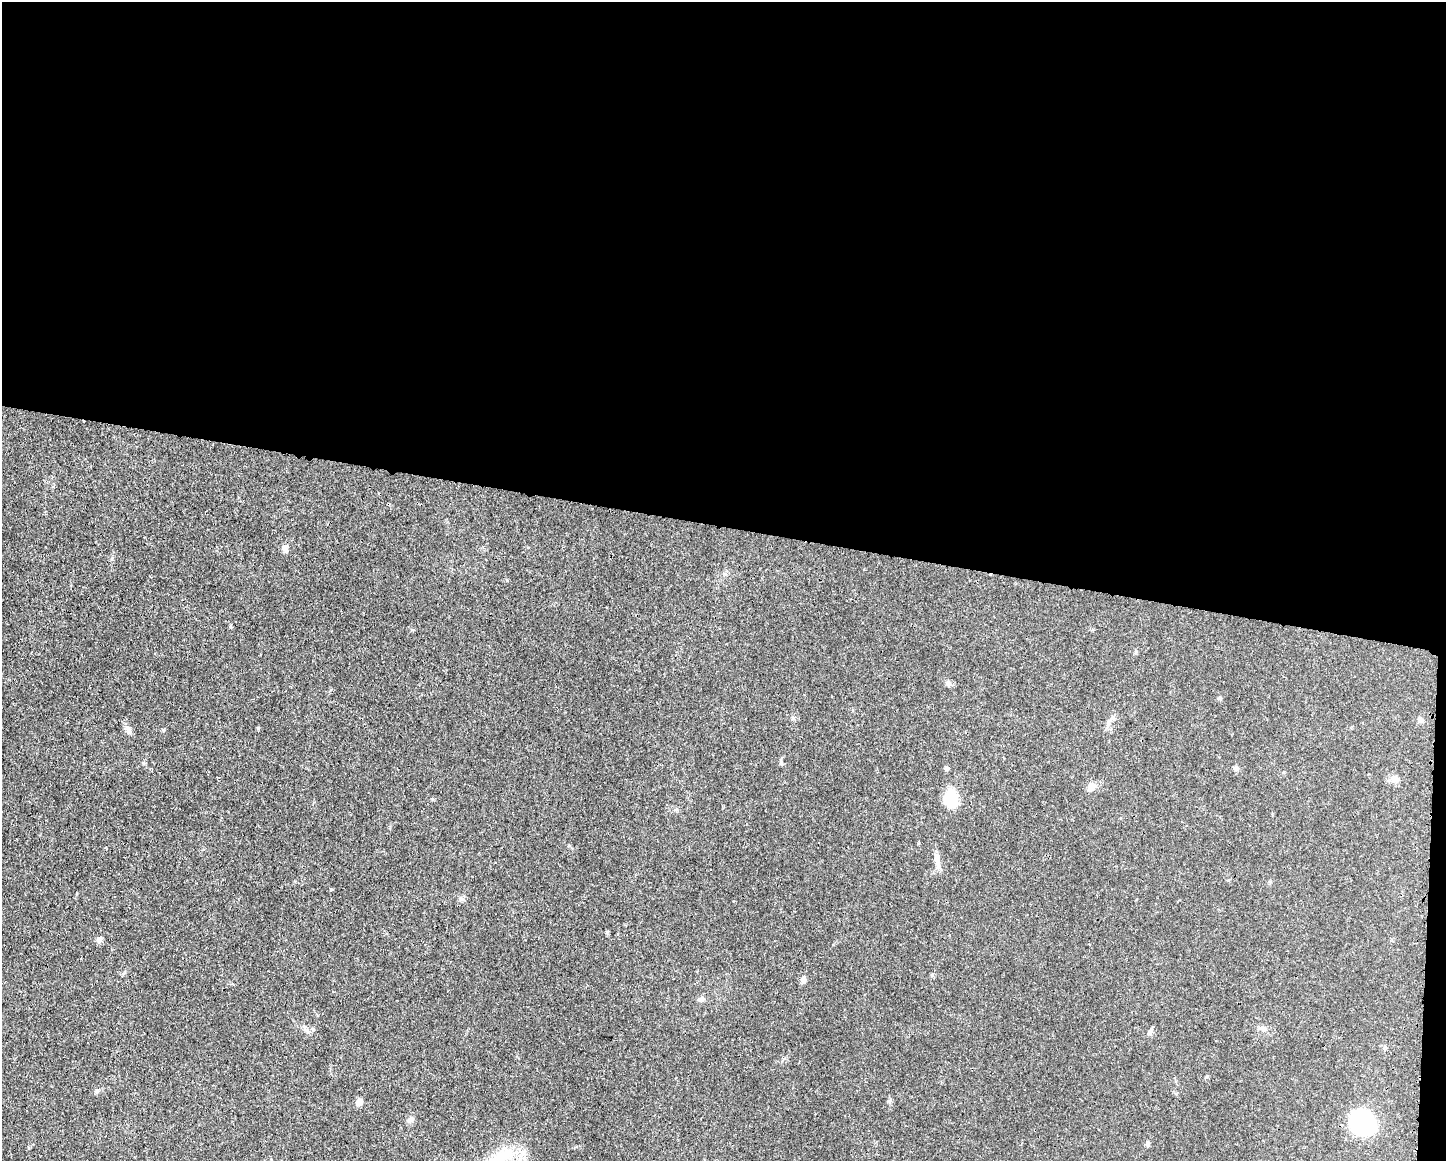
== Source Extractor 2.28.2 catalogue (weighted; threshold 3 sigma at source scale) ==
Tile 3 of 3 x 4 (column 3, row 1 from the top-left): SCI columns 3006-4449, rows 3485-4643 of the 4680 x 4647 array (HDU 1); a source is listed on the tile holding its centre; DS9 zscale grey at full resolution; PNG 1448 x 1163 px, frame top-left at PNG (2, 2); no overlay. Shown black and unused: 46% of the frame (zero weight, under 3 of 4 exposures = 1% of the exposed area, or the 3 px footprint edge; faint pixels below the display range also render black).
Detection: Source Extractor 2.28.2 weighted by HDU 2 'WHT'; one run over the whole footprint, this tile lists its part. Background 0.021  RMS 0.0023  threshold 0.0103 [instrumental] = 3 sigma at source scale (4.5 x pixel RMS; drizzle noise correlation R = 1.50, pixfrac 1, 0.05/0.05 arcsec/px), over >= 5 px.
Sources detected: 28; all 28 listed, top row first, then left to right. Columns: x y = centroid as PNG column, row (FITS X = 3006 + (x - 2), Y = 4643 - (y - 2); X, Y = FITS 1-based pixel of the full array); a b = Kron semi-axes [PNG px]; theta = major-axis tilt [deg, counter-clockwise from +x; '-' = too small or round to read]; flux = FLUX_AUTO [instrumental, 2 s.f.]
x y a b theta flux
284 548 11 6 -65 0.91
948 682 8 6 -74 0.61
1113 718 8 6 46 0.65
1420 719 8 6 -74 0.56
128 730 12 7 -78 1
163 730 5 5 - 0.24
144 763 5 5 - 0.32
947 768 6 5 - 0.6
1236 768 7 6 - 0.58
1395 779 13 9 -4 1.3
1091 787 10 8 40 1.9
951 798 13 10 89 11
937 858 16 8 -84 1.6
331 889 4 3 - 0.25
461 899 9 5 -27 0.53
607 932 6 3 72 0.27
99 940 8 8 - 0.67
804 980 10 6 -79 0.71
701 999 8 7 - 0.67
1262 1028 10 7 -30 0.87
1150 1031 10 5 65 0.69
97 1091 7 5 66 0.46
889 1101 6 5 - 0.39
359 1102 8 7 - 1.1
410 1120 9 6 39 0.67
1363 1122 22 18 -43 29
1148 1144 7 5 89 0.47
507 1154 17 15 67 4.8
Unlisted compact peaks at least as high as the median listed source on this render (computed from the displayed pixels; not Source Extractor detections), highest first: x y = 258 728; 412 630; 932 975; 432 799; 781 762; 1219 698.